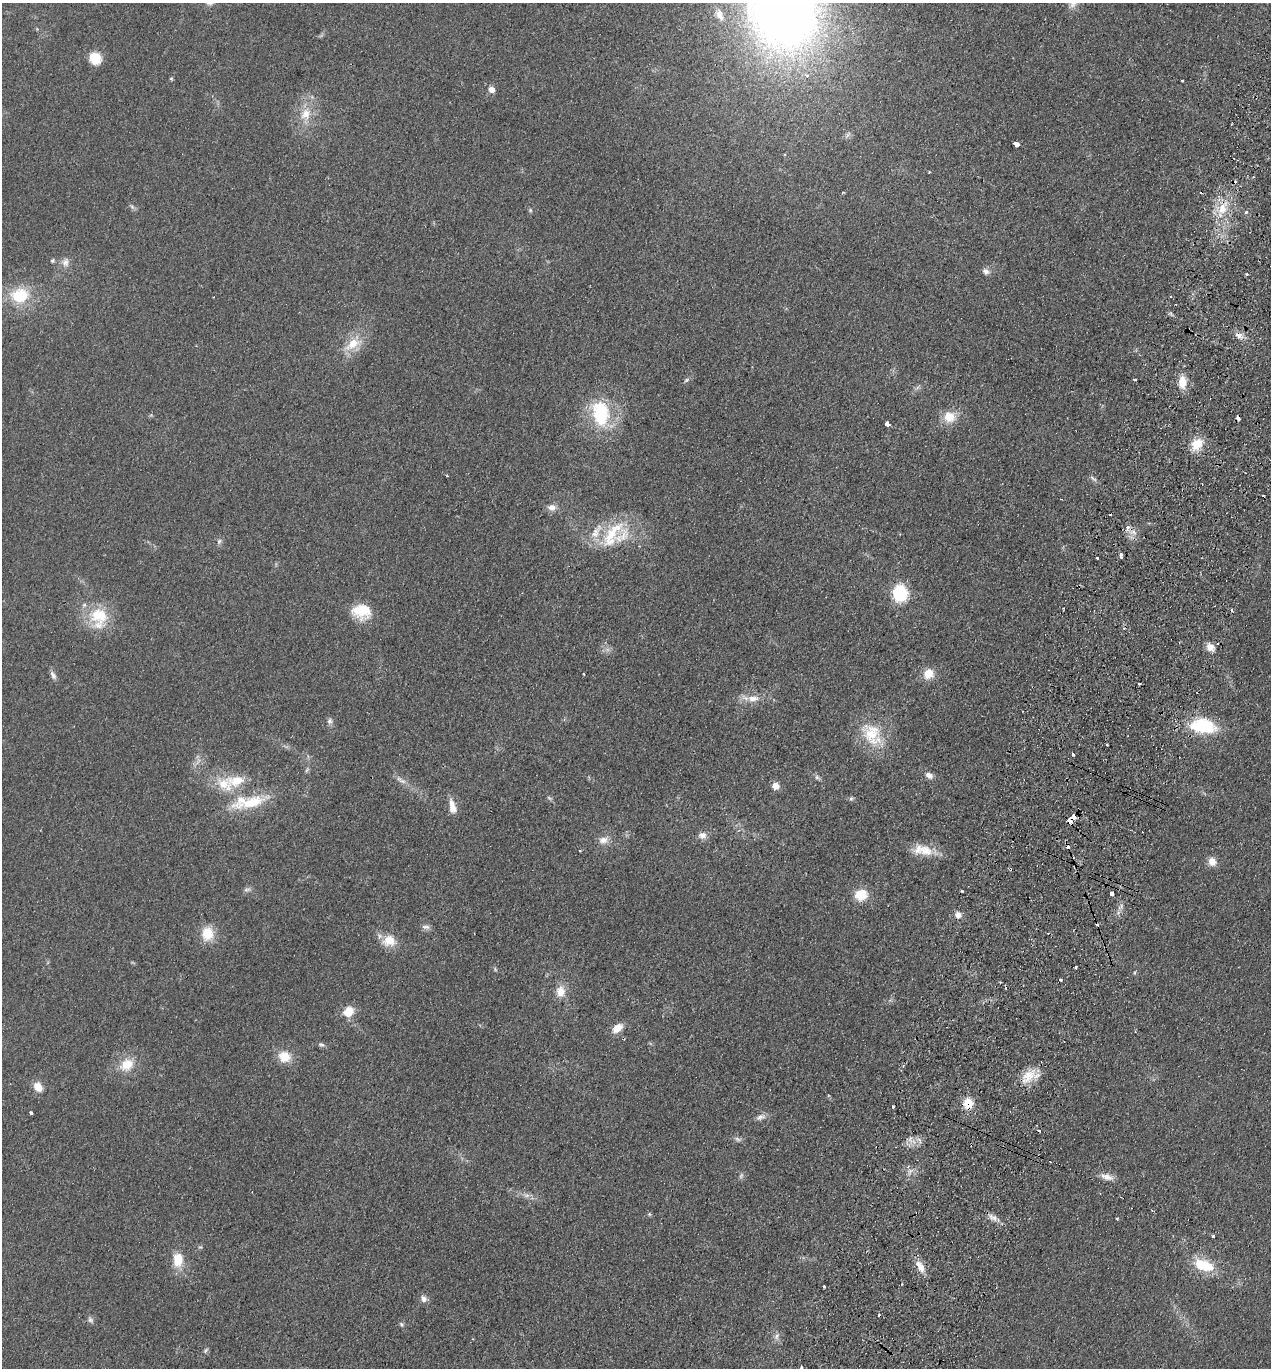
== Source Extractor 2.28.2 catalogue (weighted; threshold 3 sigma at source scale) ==
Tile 10 of 4 x 4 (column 2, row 3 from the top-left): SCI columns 1461-2729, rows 1391-2756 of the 5589 x 5512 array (HDU 1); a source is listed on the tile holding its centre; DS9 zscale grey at full resolution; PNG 1273 x 1370 px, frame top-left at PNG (2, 3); no overlay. Shown black and unused: <1% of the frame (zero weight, under 2 of 3 exposures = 3% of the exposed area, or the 3 px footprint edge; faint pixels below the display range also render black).
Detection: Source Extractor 2.28.2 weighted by HDU 2 'WHT'; one run over the whole footprint, this tile lists its part. Background 0.0752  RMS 0.0094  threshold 0.0425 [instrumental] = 3 sigma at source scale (4.5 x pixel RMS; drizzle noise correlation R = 1.50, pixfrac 1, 0.05/0.05 arcsec/px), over >= 5 px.
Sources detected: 128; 1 too faint to see at this stretch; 16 cosmic-ray / hot-pixel residue — not listed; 4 inside a brighter listed object's ellipse — not listed separately; the other 107 listed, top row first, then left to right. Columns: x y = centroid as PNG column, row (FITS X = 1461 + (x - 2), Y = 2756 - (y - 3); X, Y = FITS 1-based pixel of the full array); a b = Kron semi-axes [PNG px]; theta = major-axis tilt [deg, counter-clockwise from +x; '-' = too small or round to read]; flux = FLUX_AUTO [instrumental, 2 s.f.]
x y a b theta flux
784 9 67 55 -80 1000
719 15 13 8 -66 6.4
95 58 13 12 - 18
807 75 7 6 - 4
171 79 5 4 - 1.1
1182 81 3 3 - 2.1
492 90 8 7 - 5.2
306 114 19 15 67 19
1016 144 4 3 - 93
929 172 3 2 - 0.9
843 192 3 3 - 1.3
132 207 8 4 -46 2.1
1222 209 20 12 70 20
530 210 6 5 - 1.4
1246 212 3 3 - 4.3
52 261 6 4 -20 1.4
65 262 11 9 -83 5.5
986 271 10 8 -41 4
1247 274 3 3 - 2.2
20 296 20 16 2 38
1239 335 12 7 -23 5.7
352 344 24 13 37 20
686 380 8 5 28 2.1
1134 380 3 3 - 2
1182 382 13 9 -87 14
600 414 30 19 -80 62
949 417 13 13 - 17
887 424 4 3 - 100
1197 444 17 12 51 16
1093 478 13 3 -39 2.2
552 507 10 8 -8 6.3
1128 528 6 5 - 5.6
614 535 43 29 35 55
219 541 8 6 72 2.5
1121 555 5 3 - 6.3
1097 558 3 3 - 5.4
900 593 13 11 -85 55
361 611 22 16 -8 27
99 617 30 24 -86 38
1210 647 12 8 -53 7.1
583 674 3 3 - 2.8
928 674 13 11 45 13
53 675 13 6 -63 3.8
1139 683 3 3 - 2.5
753 698 16 9 6 10
330 721 9 7 80 3
1203 726 33 19 -7 48
872 734 36 24 -59 39
1073 754 3 3 - 5
307 770 7 4 59 1.7
929 775 9 7 -33 5.1
817 777 7 5 -45 2.3
236 781 30 16 6 29
402 781 11 5 -24 3.9
775 786 7 7 - 7.8
549 798 7 4 -44 1.7
851 798 6 5 - 1.7
252 802 51 13 13 38
452 807 19 8 -76 9.9
1073 817 4 3 - 28
1069 821 4 3 - 23
702 835 11 9 10 5.5
603 840 14 10 6 7.6
580 850 3 2 - 1.4
926 851 19 15 -26 17
1212 862 10 9 - 8.3
247 890 10 5 10 2.6
962 891 3 3 - 1.5
1112 894 4 3 - 11
861 895 11 10 - 22
958 915 9 8 - 5.3
426 927 12 6 -4 3.4
207 934 14 12 80 22
389 941 17 14 6 16
1076 967 3 3 - 1.6
1135 973 6 4 71 1.2
1060 980 3 3 - 2.4
560 992 13 11 -89 12
348 1011 14 12 47 13
617 1028 11 7 36 13
321 1044 9 6 -13 2.3
284 1057 14 12 -23 17
127 1065 17 13 30 19
903 1066 4 4 - 1.3
1028 1076 25 13 46 19
38 1087 10 8 -53 11
968 1103 13 12 - 15
31 1113 4 3 - 3.3
761 1117 13 7 25 4.6
737 1139 9 5 -27 2.6
741 1176 9 5 63 2.2
1107 1177 19 7 -14 7.4
527 1195 9 6 6 3.6
649 1214 5 5 - 1.3
994 1218 9 7 -40 4.6
1117 1219 4 3 - 0.85
1213 1236 3 3 - 4
178 1260 18 12 -90 19
1204 1265 25 13 -18 31
920 1266 16 8 -59 11
824 1287 3 3 - 8.3
424 1299 9 7 -49 4.7
90 1320 9 6 -45 2.6
401 1324 7 4 -60 1.8
777 1336 10 6 68 3.5
206 1350 9 4 51 1.8
801 1367 4 3 - 3
Overlapping masked pixels (flux is a lower limit): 5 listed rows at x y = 1222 209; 1128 528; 1073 817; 1069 821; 968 1103
Isophote crosses this tile's border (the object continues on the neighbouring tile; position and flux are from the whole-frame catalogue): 2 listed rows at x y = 784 9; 801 1367